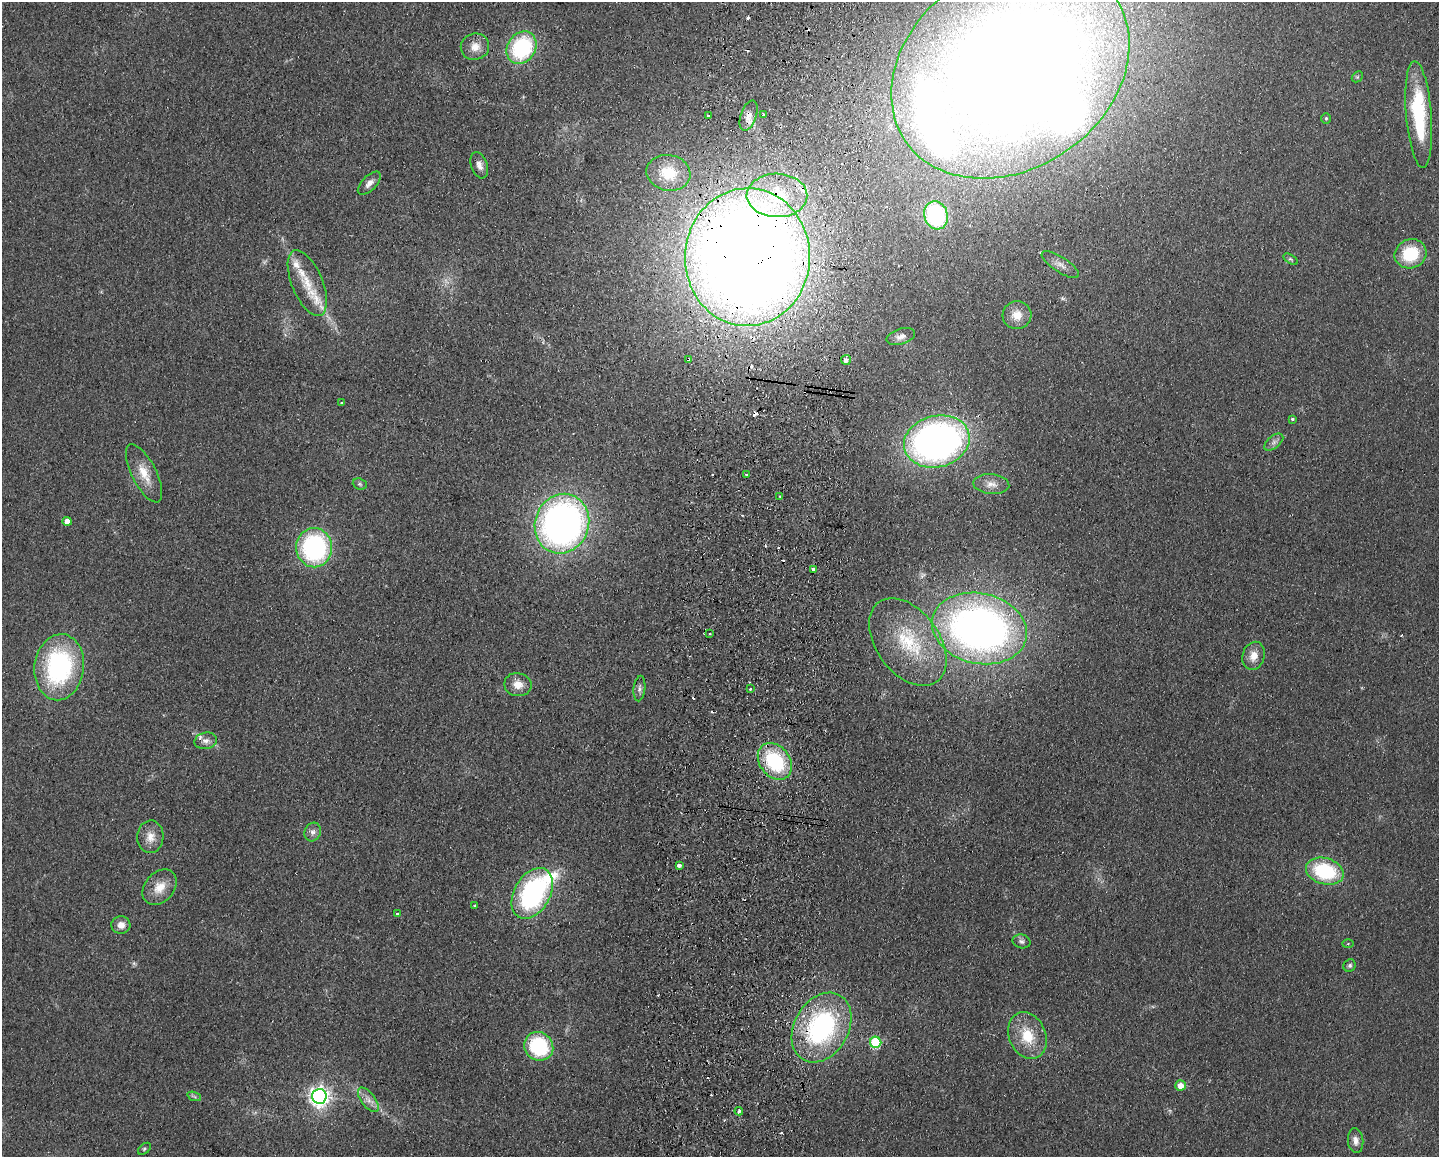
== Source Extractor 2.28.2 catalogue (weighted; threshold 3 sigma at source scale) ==
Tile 8 of 3 x 4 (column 2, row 3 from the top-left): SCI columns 1605-3041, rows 1164-2318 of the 4757 x 4636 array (HDU 1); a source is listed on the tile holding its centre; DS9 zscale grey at full resolution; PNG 1441 x 1159 px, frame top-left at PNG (2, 2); each listed source drawn as its Kron ellipse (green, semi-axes under 4 px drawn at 4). Shown black and unused: <1% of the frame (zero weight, under 2 of 3 exposures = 3% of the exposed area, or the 3 px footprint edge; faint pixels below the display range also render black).
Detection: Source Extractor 2.28.2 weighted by HDU 2 'WHT'; one run over the whole footprint, this tile lists its part. Background 0.0578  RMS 0.01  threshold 0.0467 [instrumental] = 3 sigma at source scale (4.5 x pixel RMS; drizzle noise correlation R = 1.50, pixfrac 1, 0.05/0.05 arcsec/px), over >= 5 px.
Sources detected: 91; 1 too faint to see at this stretch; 1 inside a brighter object's white glare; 13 cosmic-ray / hot-pixel residue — neither listed nor drawn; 7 inside a brighter listed object's ellipse — not listed separately; the other 69 listed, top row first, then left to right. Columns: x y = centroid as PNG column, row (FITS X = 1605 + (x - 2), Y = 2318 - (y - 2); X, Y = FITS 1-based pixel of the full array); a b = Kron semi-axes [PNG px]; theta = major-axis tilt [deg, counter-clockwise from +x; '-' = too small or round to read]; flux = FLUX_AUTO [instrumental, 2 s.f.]
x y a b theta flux
475 47 14 13 - 12
522 48 17 14 56 110
1010 69 127 99 35 2500
1357 77 6 4 44 1.7
1419 114 53 12 -85 92
749 115 16 8 71 8.4
763 115 4 3 - 3.2
708 116 3 2 - 1.5
1326 118 5 4 - 1.5
479 165 13 8 -71 6.7
668 173 22 18 -11 36
369 183 14 7 46 6.3
777 195 30 22 -1 62
936 215 14 11 -74 110
1410 254 16 14 23 48
747 257 69 62 88 2800
1290 259 8 4 -31 1.8
1060 265 22 7 -33 7.7
307 283 35 15 -67 31
1017 315 14 14 - 13
901 336 15 7 17 6.5
688 359 3 2 - 0.85
846 360 5 5 - 5
341 403 3 3 - 2.8
1292 419 3 3 - 4.5
937 441 33 25 14 510
1274 442 11 6 40 4.3
144 473 32 12 -63 21
746 474 4 2 - 1.3
360 484 7 5 -22 2
991 484 18 10 -5 10
780 496 3 2 - 0.82
67 521 4 4 - 7.9
562 524 30 27 69 510
314 548 20 18 -88 170
813 569 4 3 - 3.2
979 628 48 35 -13 630
710 634 3 2 - 1.2
908 642 49 31 -54 79
1254 656 14 11 74 12
59 667 33 24 82 160
518 685 14 11 -10 12
639 688 13 6 84 3.6
750 689 3 3 - 3.3
206 741 11 8 12 5.8
775 761 20 15 -52 83
313 832 10 8 62 4.8
150 837 16 13 87 13
679 865 4 3 - 5.2
1325 871 19 13 -16 84
160 887 20 14 48 18
532 893 27 18 60 180
475 906 3 3 - 1
397 914 3 3 - 2.5
121 925 9 8 - 8.7
1022 941 9 7 -13 3.3
1348 944 6 4 2 1.3
1350 966 6 6 - 2.5
822 1027 37 27 60 180
1027 1036 24 18 -67 33
876 1042 6 5 - 77
539 1046 15 14 - 80
1180 1085 5 5 - 9.8
194 1096 7 4 -20 2
319 1096 7 7 - 610
368 1100 14 7 -52 7.5
739 1111 4 3 - 2.4
1356 1141 12 7 -84 6.6
144 1149 7 4 38 1.9
Overlapping masked pixels (flux is a lower limit): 6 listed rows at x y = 1010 69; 749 115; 777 195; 747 257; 688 359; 822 1027
Isophote crosses this tile's border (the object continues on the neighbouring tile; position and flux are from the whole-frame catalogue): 1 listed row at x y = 1010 69